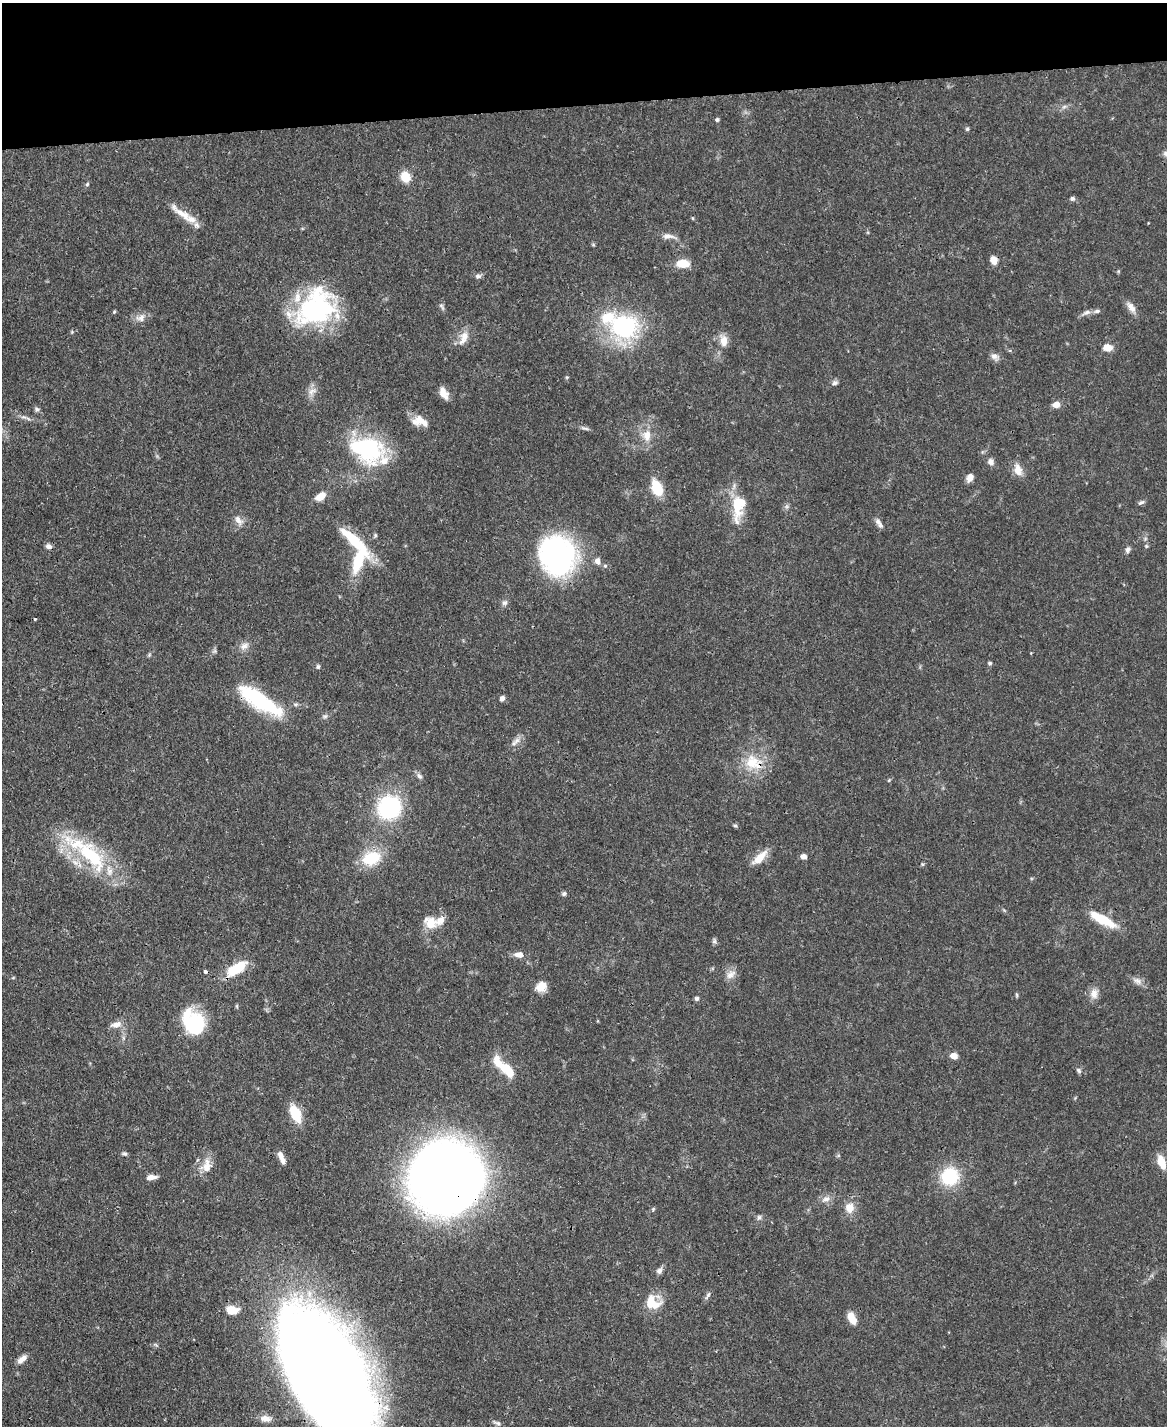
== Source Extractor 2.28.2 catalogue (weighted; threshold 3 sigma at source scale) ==
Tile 3 of 4 x 3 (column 3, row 1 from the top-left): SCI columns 2333-3497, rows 3089-4512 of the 4665 x 4644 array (HDU 1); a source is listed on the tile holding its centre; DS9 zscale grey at full resolution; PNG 1169 x 1428 px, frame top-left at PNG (2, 3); no overlay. Shown black and unused: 7% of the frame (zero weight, under 3 of 4 exposures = <1% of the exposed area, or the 3 px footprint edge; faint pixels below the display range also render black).
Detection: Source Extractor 2.28.2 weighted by HDU 2 'WHT'; one run over the whole footprint, this tile lists its part. Background 0.0671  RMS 0.0034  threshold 0.0151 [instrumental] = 3 sigma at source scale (4.5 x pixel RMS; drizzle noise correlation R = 1.50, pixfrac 1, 0.05/0.05 arcsec/px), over >= 5 px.
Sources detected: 134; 4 inside a brighter object's white glare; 1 cosmic-ray / hot-pixel residue — not listed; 15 inside a brighter listed object's ellipse — not listed separately; the other 114 listed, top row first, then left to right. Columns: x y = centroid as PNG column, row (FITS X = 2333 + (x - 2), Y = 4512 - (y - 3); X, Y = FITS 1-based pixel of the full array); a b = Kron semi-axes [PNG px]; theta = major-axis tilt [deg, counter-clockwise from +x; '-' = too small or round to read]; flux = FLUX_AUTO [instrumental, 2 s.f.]
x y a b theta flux
1064 107 7 4 19 0.77
717 120 5 4 - 0.7
967 129 5 4 - 0.55
1166 154 8 6 -44 1.1
405 177 12 10 -66 5.4
87 184 6 4 46 0.5
1072 198 6 5 - 0.81
183 214 32 10 -32 5.6
693 218 5 3 - 0.33
669 236 20 7 -6 2.2
593 245 5 4 - 0.42
994 260 7 6 - 3.6
683 263 13 8 -2 5.8
478 276 8 6 8 1.1
442 306 11 5 -58 0.83
1131 307 17 8 -52 2.5
315 308 49 35 36 53
114 312 5 4 - 0.44
1086 313 13 6 25 1.5
141 318 13 11 28 2.6
624 327 34 30 2 38
465 336 15 11 63 3.9
724 341 15 9 -84 3.4
1107 347 10 7 -4 3.4
995 357 12 8 -37 1.7
567 377 5 3 - 0.34
835 383 8 6 18 0.97
312 391 15 8 27 2.1
443 393 13 8 -61 3.4
1056 405 7 6 - 2.8
36 409 7 6 - 0.77
420 420 19 12 17 4.4
585 428 14 3 -12 0.91
647 435 17 11 83 4.7
367 449 42 30 -21 35
991 462 9 8 - 1.5
1018 470 17 11 -72 3.5
970 477 9 7 60 2.1
657 488 14 9 -68 11
320 496 11 7 33 4.3
1141 502 8 5 25 0.9
737 505 37 12 -89 11
238 520 15 8 -51 2.4
878 521 8 7 - 1.3
354 540 52 11 -44 15
49 546 8 6 -18 1.2
1146 546 5 5 - 0.48
1128 549 8 6 69 1.1
558 555 29 25 -62 94
597 561 8 6 -73 1.8
605 566 5 5 - 0.59
504 602 8 7 - 1.1
35 619 4 4 - 0.34
244 646 12 9 29 2.2
149 655 6 5 - 0.51
990 663 6 5 - 0.57
318 667 6 5 - 0.68
502 698 6 5 - 1.3
257 699 44 17 -35 28
296 704 7 5 0 0.75
325 716 7 5 13 0.82
517 740 11 7 37 1.8
753 763 27 20 -21 11
419 776 9 6 -52 1.2
889 780 5 4 - 0.38
389 807 19 18 - 40
735 826 6 5 - 0.55
91 855 60 23 -45 34
803 856 6 6 - 1.5
371 858 20 14 17 14
759 858 21 8 44 5.2
922 864 5 4 - 0.41
564 894 6 6 - 0.75
1004 910 6 4 -19 0.43
1103 920 31 9 -28 11
430 922 18 14 -34 5.8
714 941 7 6 - 0.75
519 955 11 7 -1 2.6
240 965 18 12 27 5.9
731 974 15 10 42 2.7
13 978 6 3 19 0.31
1137 981 14 8 -29 2
541 986 12 12 - 3.8
1094 994 14 10 -87 2.8
1017 995 6 4 -88 0.46
697 998 5 5 - 0.83
237 1006 6 4 -90 0.4
192 1022 27 24 -78 18
116 1024 14 7 15 2.6
123 1038 7 4 -72 0.66
954 1056 9 6 -22 2.3
507 1070 19 9 -48 8.5
1079 1070 7 6 - 0.82
295 1114 19 10 -65 9.8
124 1154 7 5 -14 0.66
281 1155 10 7 -70 2.1
1161 1162 16 8 -69 5.3
206 1166 20 14 73 4.9
950 1176 18 17 - 18
151 1177 12 6 8 2.2
446 1177 46 41 -54 630
826 1199 13 8 25 2.1
849 1208 11 10 - 4.2
653 1209 7 4 47 0.48
759 1217 7 6 - 0.89
659 1271 9 7 49 1.4
708 1295 13 4 63 0.97
656 1305 24 16 55 5.4
232 1310 14 9 -9 4.6
852 1318 13 7 -64 5.1
22 1359 14 7 39 2.2
324 1371 115 56 -60 780
266 1418 16 9 -5 2.6
497 1423 11 5 -23 0.97
Overlapping masked pixels (flux is a lower limit): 4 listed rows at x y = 257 699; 753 763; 446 1177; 324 1371
Isophote crosses this tile's border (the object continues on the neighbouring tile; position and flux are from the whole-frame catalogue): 2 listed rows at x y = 1166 154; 324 1371